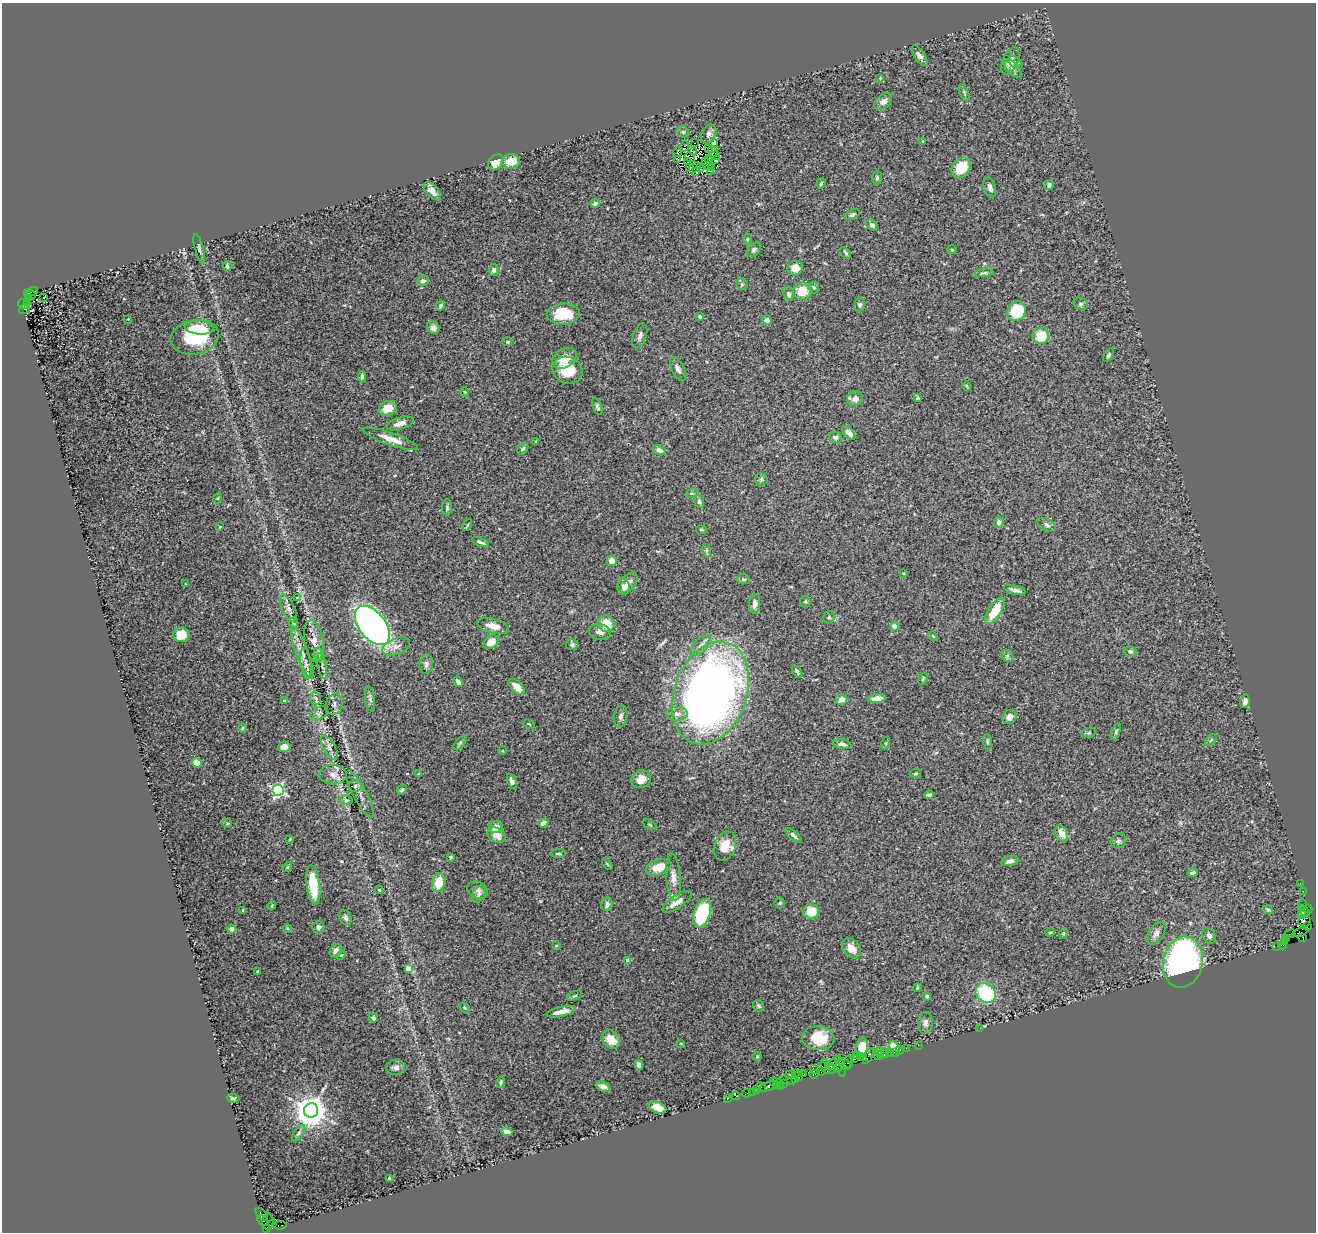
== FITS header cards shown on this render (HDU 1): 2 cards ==
NAXIS1  =                 1314
NAXIS2  =                 1230

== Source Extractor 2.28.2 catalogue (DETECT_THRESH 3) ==
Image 1314 x 1230 px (HDU 1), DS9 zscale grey, 1 PNG px = 1 image px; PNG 1318 x 1234 px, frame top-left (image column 1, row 1230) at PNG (2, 3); each listed source drawn as its Kron ellipse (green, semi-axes under 4 px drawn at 4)
Background 0.5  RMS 0.041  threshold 0.123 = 3 sigma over >= 5 px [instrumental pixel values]
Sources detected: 323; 7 with non-positive FLUX_AUTO (blend fragments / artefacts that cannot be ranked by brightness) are neither listed nor drawn; the other 316 listed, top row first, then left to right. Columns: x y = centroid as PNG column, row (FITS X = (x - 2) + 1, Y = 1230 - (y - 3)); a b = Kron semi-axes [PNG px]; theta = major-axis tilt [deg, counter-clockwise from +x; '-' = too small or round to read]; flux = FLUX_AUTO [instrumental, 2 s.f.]
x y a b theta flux
920 56 12 5 -55 10
1010 61 14 7 65 17
1016 63 8 5 -39 6.3
1013 68 11 6 -48 9.9
880 78 4 4 - 2.3
964 92 8 4 -64 5
883 102 10 6 38 18
683 132 6 5 - 5
709 134 10 7 65 10
923 141 4 4 - 2.6
694 143 2 2 - 2.8
714 143 5 4 - 10
685 146 5 2 - 4
708 148 4 2 - 2.5
694 151 3 2 - 5.8
713 151 6 4 -69 3.5
677 152 4 2 - 0.4
715 156 5 2 - 4.5
690 157 5 2 - 1.4
678 159 3 2 - 4.2
708 159 3 2 - 2
715 160 3 2 - 1.5
511 161 9 7 7 46
687 161 4 2 - 1.5
706 161 2 2 - 0.91
496 162 9 6 49 34
709 165 5 3 - 0.43
695 167 6 2 33 2.5
712 167 2 2 - 2.8
689 168 3 2 - 4.9
701 168 3 2 - 1.3
961 168 11 8 53 78
711 171 3 2 - 3.5
695 172 3 2 - 2.9
877 178 7 5 87 5.7
821 183 5 4 - 4.9
1049 185 5 4 - 9.3
990 188 10 5 -72 13
432 191 11 6 -49 16
595 203 4 3 - 5.9
852 215 8 4 28 6.5
872 225 6 4 -43 6.3
747 239 5 3 - 2.7
199 249 15 4 -75 7
952 249 5 3 - 2.7
754 250 8 5 51 7.5
845 253 7 3 -49 4.6
227 266 5 4 - 6.1
795 268 8 7 - 26
494 270 6 5 - 6.8
984 273 9 4 6 5.5
423 281 6 5 - 10
742 284 6 5 - 4.9
814 287 6 5 - 4.9
32 291 6 3 15 90
802 291 9 9 - 48
27 293 3 2 - 110
789 294 7 5 -69 5.9
31 295 5 3 - 60
43 297 3 2 - 6.8
29 298 4 3 - 40
27 303 4 4 - 180
23 304 5 3 - 330
1081 304 7 6 - 6.2
860 305 6 5 - 6.5
440 306 5 4 - 5.4
25 309 6 3 34 52
1016 311 10 9 - 110
563 314 16 10 3 73
699 316 4 4 - 4.1
128 319 2 2 - 1.5
767 320 5 4 - 10
199 327 14 7 -5 32
433 328 7 5 -45 12
640 336 13 6 71 11
1041 336 8 8 - 70
195 337 24 17 11 180
508 342 5 4 - 4.1
1108 355 7 4 57 5.2
564 358 13 9 33 43
678 369 13 6 -64 10
568 370 15 13 -29 86
362 377 6 4 85 6.8
967 386 5 2 - 2.5
465 392 4 3 - 2.4
918 398 4 3 - 4.2
855 399 8 7 - 16
597 406 9 4 -68 5.7
388 408 9 7 21 44
400 423 14 6 16 20
849 433 8 4 -49 21
835 437 6 5 - 6.5
391 439 29 6 -19 32
536 441 3 3 - 2.5
523 449 6 4 45 4.5
659 450 7 4 -22 12
761 479 6 6 - 4.9
692 493 6 4 16 4
218 498 5 3 - 2.4
699 501 6 5 - 5.9
447 507 8 5 -89 5.5
999 522 5 5 - 12
467 525 6 2 61 2.8
1047 525 10 5 -29 7.3
220 527 4 2 - 1.8
701 530 5 4 - 3.5
480 542 9 3 -20 7.1
706 550 6 4 -72 4.5
612 561 5 5 - 19
903 573 3 2 - 2.8
744 579 6 5 - 4.7
628 583 12 7 45 17
185 584 4 2 - 1.9
624 587 8 6 -78 12
1015 590 11 4 -15 12
297 598 3 2 - 2.1
805 602 6 5 - 4.2
755 604 10 5 89 13
288 608 15 6 -64 13
995 611 15 6 57 65
829 617 6 5 - 5.3
294 624 6 3 -71 3.9
606 624 8 8 - 46
372 625 23 13 -52 1200
493 626 16 7 -14 27
895 626 4 4 - 36
600 632 11 8 -11 15
181 635 8 7 - 60
933 636 5 4 - 3.5
314 641 21 9 -80 25
491 642 8 6 35 33
572 645 6 5 - 5.4
701 645 13 6 45 15
396 646 14 8 20 20
1130 651 6 5 - 7.5
302 653 27 6 -70 27
319 655 7 4 -71 6.5
1007 656 6 5 - 6.3
306 663 15 5 -82 12
426 664 10 6 81 9.8
322 666 13 3 -78 8.1
797 672 7 4 -56 5.7
923 679 6 4 68 3.6
458 682 5 3 - 8.4
517 687 10 5 -45 22
711 693 53 36 70 2200
316 698 7 5 -78 5
877 698 8 4 7 24
370 699 13 5 -82 7.8
841 699 6 5 - 20
284 701 3 3 - 2.2
1245 701 7 4 80 14
334 704 11 8 71 9.9
319 713 10 5 31 6.8
677 714 10 7 1 15
621 716 11 6 77 11
1009 717 7 6 - 12
529 724 6 3 -27 3
242 728 5 3 - 2.7
1116 732 9 4 70 5.4
1089 733 7 5 19 4.2
1211 740 7 4 45 4.1
987 742 8 4 -84 5.1
460 743 9 4 48 4.6
886 743 6 4 72 3.4
842 744 9 5 -10 12
284 747 6 5 - 19
329 747 14 6 -61 13
503 751 4 2 - 1.8
197 763 5 4 - 40
916 773 5 3 - 3.3
418 774 4 2 - 1.9
333 775 14 9 -4 21
641 779 10 8 25 32
512 781 8 4 -69 9.4
355 786 7 6 - 7
278 790 5 5 - 560
402 790 5 4 - 4.5
360 794 26 7 -62 18
929 795 4 3 - 5.9
346 800 6 5 - 4.3
227 823 5 4 - 3.1
543 823 5 4 - 20
650 825 8 3 -30 3.3
496 827 7 6 - 23
1062 834 8 6 -66 26
496 835 9 7 -29 21
794 835 10 4 -41 8.3
290 839 3 3 - 2.5
1118 841 8 7 - 7.3
725 846 15 10 68 44
558 853 7 4 3 5.1
451 857 3 3 - 5.2
1010 861 9 5 10 13
607 864 6 3 -53 2.9
287 867 5 4 - 3.3
659 867 13 7 19 50
1193 873 5 3 - 6
673 877 24 7 -85 25
439 883 9 6 77 53
1300 883 2 2 - 12
313 885 20 7 -83 82
379 890 4 4 - 3.4
478 890 11 8 -25 13
1303 891 2 2 - 9.2
479 894 9 6 60 8.7
677 902 17 6 33 28
780 903 5 5 - 3.8
607 904 7 5 77 11
1303 904 5 2 - 17
272 906 4 3 - 2.5
1308 909 4 3 - 18
243 910 3 3 - 3.1
1268 910 5 4 - 5.9
811 911 8 7 - 55
1304 911 7 4 -53 140
702 913 15 8 72 210
1302 915 4 3 - 130
345 918 8 6 -66 7.3
1305 921 6 5 - 990
1307 926 4 2 - 15
318 927 6 5 - 11
287 928 4 3 - 3
232 929 4 4 - 14
1050 932 5 3 - 3
1300 932 8 4 20 600
1063 933 5 4 - 4
1156 933 12 7 58 15
1290 934 6 2 20 46
1209 936 8 6 -59 10
1303 937 2 2 - 100
1286 938 3 2 - 79
1285 942 3 2 - 58
1283 945 4 2 - 31
556 946 4 2 - 1.9
1277 946 2 2 - 15
851 948 11 8 -49 26
336 951 7 5 54 13
341 955 5 4 - 2.8
628 960 4 4 - 25
1183 962 26 19 77 760
408 968 4 4 - 40
257 971 3 2 - 2.5
917 987 4 3 - 3
986 993 11 9 -39 190
574 996 8 4 26 5
927 996 4 4 - 4.9
759 1006 6 5 - 5
465 1008 6 4 -43 3.6
561 1012 15 5 12 24
373 1018 5 4 - 5.5
925 1023 11 7 87 12
980 1028 2 2 - 16
818 1038 16 12 -6 83
611 1039 10 8 -46 39
681 1043 4 3 - 2.3
918 1045 2 2 - 25
862 1047 9 6 80 36
906 1048 2 2 - 34
894 1049 8 5 -76 41
900 1050 3 3 - 31
879 1051 5 2 - 44
895 1052 3 2 - 53
890 1053 3 3 - 54
883 1054 6 3 13 160
856 1055 2 2 - 21
879 1055 5 4 - 38
860 1056 2 2 - 84
868 1056 8 3 61 160
757 1057 5 3 - 2.4
864 1058 3 2 - 20
854 1059 3 2 - 29
844 1063 7 3 -17 200
848 1063 7 5 74 190
832 1064 7 3 55 120
639 1065 5 4 - 12
825 1066 8 3 -75 290
841 1066 11 4 -76 220
396 1067 9 7 5 13
822 1068 7 4 86 180
838 1068 4 3 - 100
831 1069 6 3 26 280
815 1070 5 3 - 110
789 1074 3 2 - 160
795 1074 3 2 - 8.5
804 1074 2 2 - 10
814 1074 4 3 - 87
799 1076 5 2 - 64
784 1079 3 2 - 70
796 1079 3 2 - 65
774 1081 2 2 - 380
791 1081 3 2 - 62
501 1082 6 4 78 4.4
783 1083 2 2 - 78
780 1084 6 3 -75 69
776 1085 2 2 - 50
769 1086 10 4 15 180
603 1087 7 4 -23 12
761 1087 5 2 - 13
757 1090 3 3 - 91
752 1092 2 2 - 12
747 1093 4 2 - 33
736 1096 4 2 - 18
233 1098 6 4 -5 5.2
727 1099 3 2 - 8.4
658 1108 9 5 -21 36
311 1110 7 7 - 5400
507 1132 6 4 -17 17
299 1133 9 5 56 6.9
389 1178 3 3 - 3.6
262 1214 8 4 -48 180
263 1221 6 3 -43 170
268 1222 8 5 85 810
272 1223 3 3 - 230
280 1225 7 3 8 85
266 1228 3 2 - 39
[7 non-positive-flux detections neither listed nor drawn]